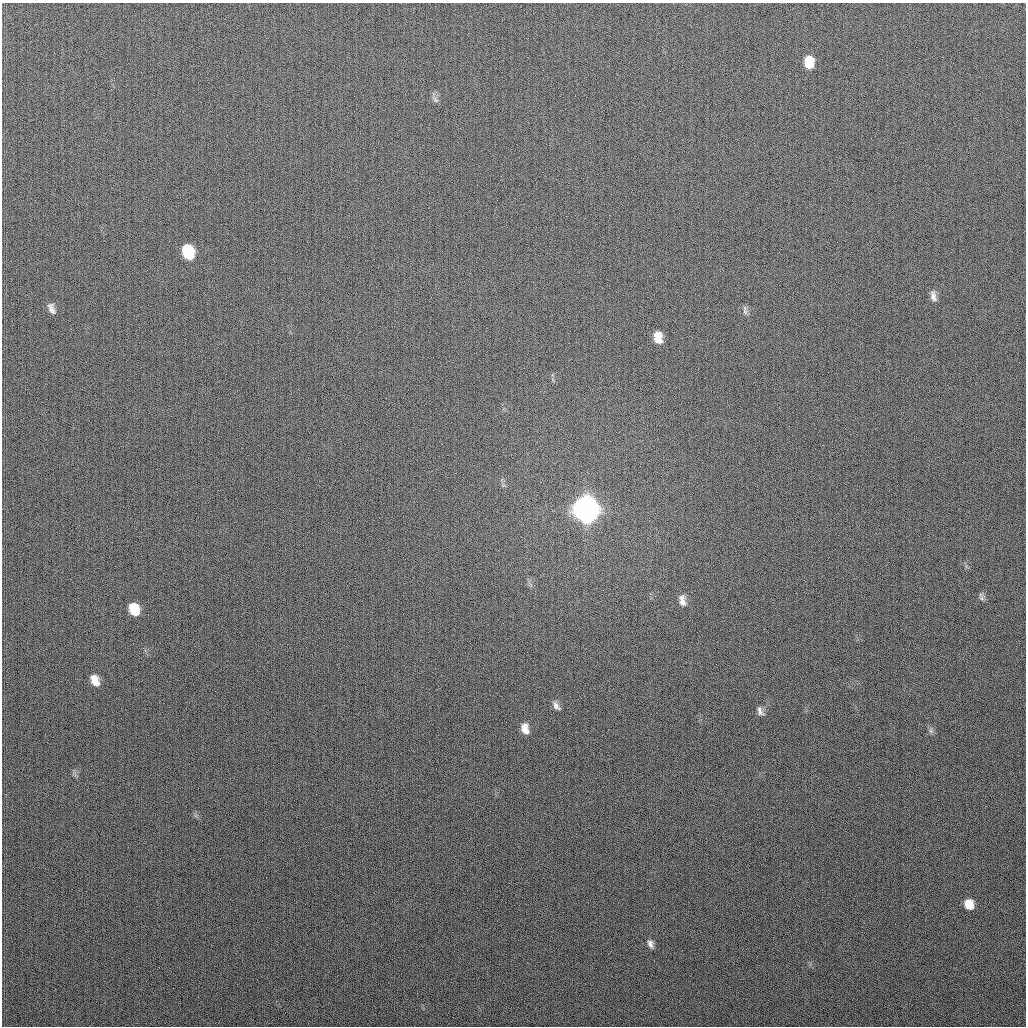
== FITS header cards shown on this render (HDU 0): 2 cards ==
NAXIS1  =                 1024
NAXIS2  =                 1024

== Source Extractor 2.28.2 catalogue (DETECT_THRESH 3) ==
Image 1024 x 1024 px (HDU 0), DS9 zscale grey, 1 PNG px = 1 image px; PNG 1028 x 1028 px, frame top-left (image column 1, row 1024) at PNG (2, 3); no overlay
Background 266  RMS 10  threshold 31.4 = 3 sigma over >= 5 px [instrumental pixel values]
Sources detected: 18; all 18 listed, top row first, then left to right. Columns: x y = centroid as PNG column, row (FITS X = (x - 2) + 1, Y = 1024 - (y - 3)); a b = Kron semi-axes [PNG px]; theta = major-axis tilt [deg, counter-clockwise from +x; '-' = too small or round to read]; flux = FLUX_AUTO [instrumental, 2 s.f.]
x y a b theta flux
809 62 13 9 -83 1.4e+04
435 99 13 5 -45 2.0e+03
188 252 12 9 -70 3.5e+04
933 296 14 7 -78 3.9e+03
51 308 14 7 -67 3.8e+03
745 312 9 5 -65 2.1e+03
658 337 13 8 -80 9.6e+03
586 510 13 11 -74 1.0e+06
982 598 9 5 -26 1.8e+03
682 600 15 8 -79 4.9e+03
134 609 11 8 -66 1.9e+04
95 680 12 7 -63 9.1e+03
556 706 11 6 -56 3.2e+03
760 711 12 6 -60 2.9e+03
525 729 11 7 -72 6.1e+03
931 731 8 6 70 1.9e+03
969 904 10 8 -69 1.2e+04
650 944 9 6 -72 3.1e+03